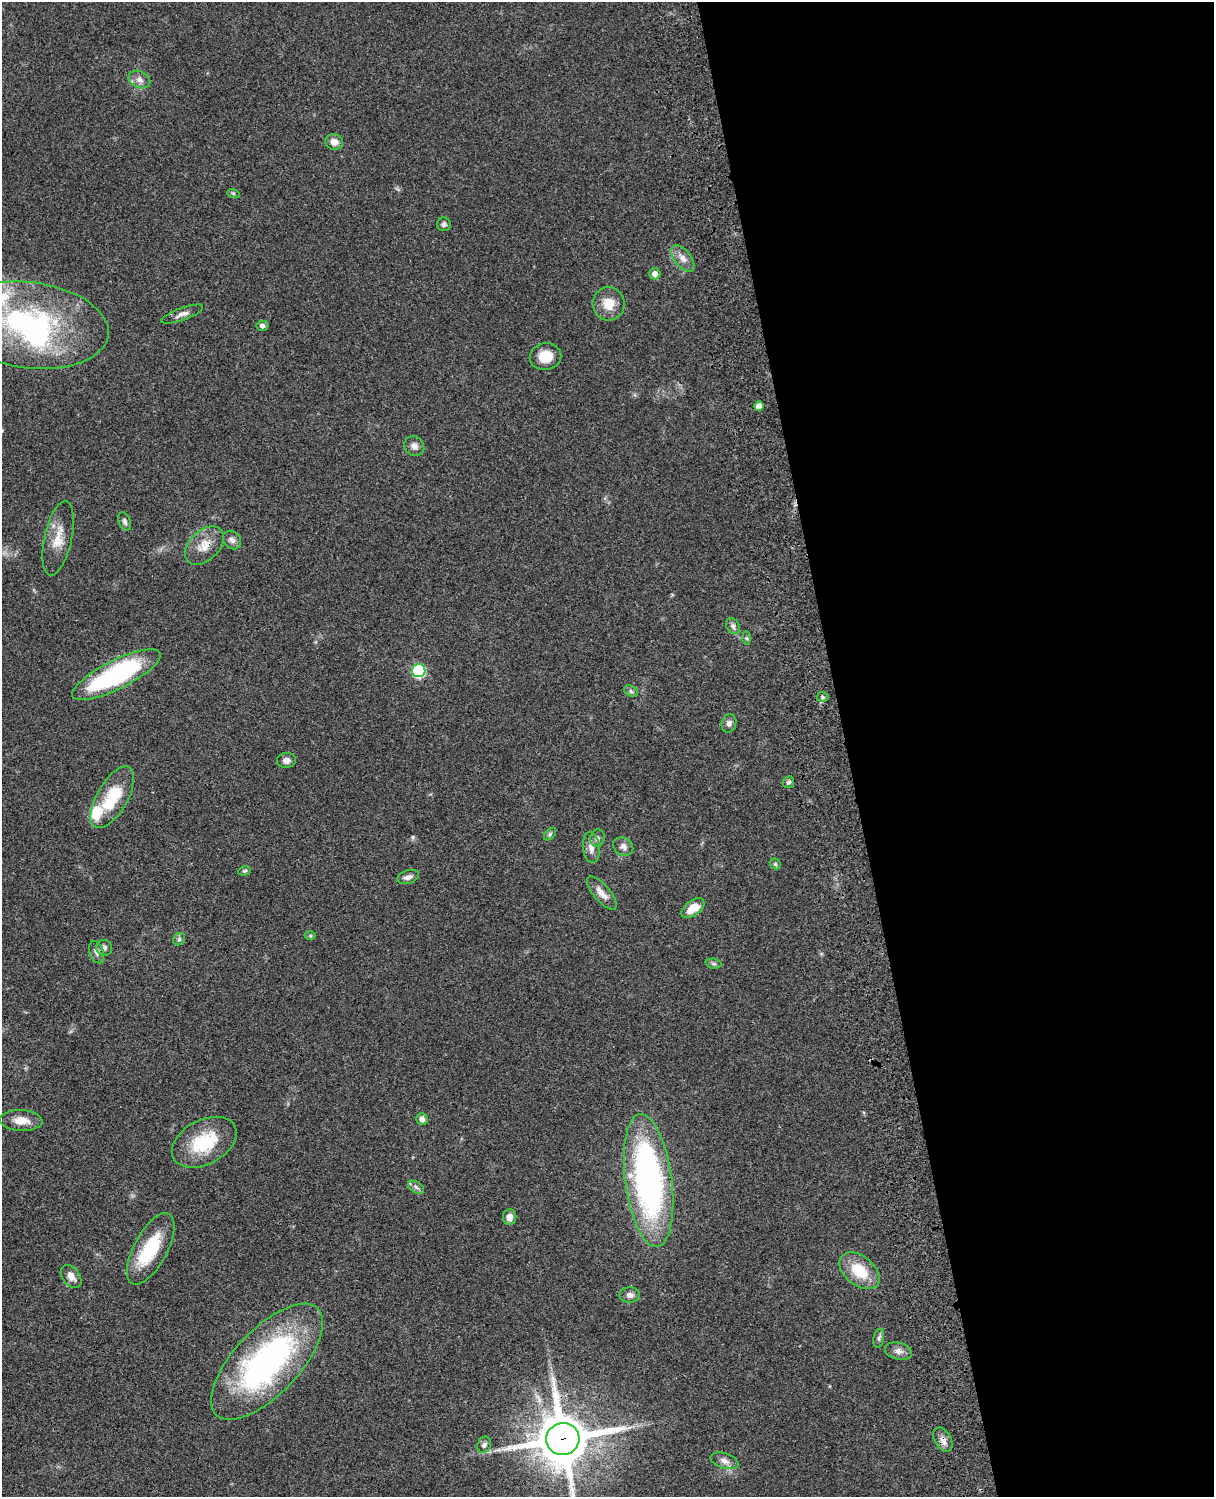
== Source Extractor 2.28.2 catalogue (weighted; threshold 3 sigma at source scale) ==
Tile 8 of 4 x 3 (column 4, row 2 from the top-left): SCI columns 3758-4969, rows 1773-3267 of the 5088 x 4927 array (HDU 1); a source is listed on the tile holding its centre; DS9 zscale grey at full resolution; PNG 1216 x 1499 px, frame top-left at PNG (2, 2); each listed source drawn as its Kron ellipse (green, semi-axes under 4 px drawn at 4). Shown black and unused: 30% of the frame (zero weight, under 3 of 4 exposures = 6% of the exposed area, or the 3 px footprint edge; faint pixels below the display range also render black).
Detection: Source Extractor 2.28.2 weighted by HDU 2 'WHT'; one run over the whole footprint, this tile lists its part. Background 0.0795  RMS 0.0058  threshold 0.0262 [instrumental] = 3 sigma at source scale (4.5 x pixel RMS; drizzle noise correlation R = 1.50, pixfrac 1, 0.05/0.05 arcsec/px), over >= 5 px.
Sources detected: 63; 2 inside a brighter object's white glare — neither listed nor drawn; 3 inside a brighter listed object's ellipse — not listed separately; the other 58 listed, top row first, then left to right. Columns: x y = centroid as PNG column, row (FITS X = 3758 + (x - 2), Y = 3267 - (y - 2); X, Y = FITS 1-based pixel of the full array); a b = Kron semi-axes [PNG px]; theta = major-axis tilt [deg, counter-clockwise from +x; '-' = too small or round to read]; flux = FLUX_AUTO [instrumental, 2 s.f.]
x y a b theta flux
139 80 11 8 -25 3.3
334 142 9 7 -16 4.1
233 193 6 4 -18 0.77
444 224 7 6 - 1.5
683 258 15 8 -52 4.2
655 274 6 5 - 3.1
609 304 17 16 - 9.3
182 314 22 6 20 3.3
30 325 79 43 -7 120
262 326 6 5 - 1.7
545 357 16 13 11 9.4
759 406 5 4 - 4.2
414 446 10 9 - 3
125 521 10 6 -69 1.7
58 538 38 13 78 12
232 540 10 8 -46 2.4
204 546 23 15 44 9.2
733 626 8 6 -62 1.8
747 638 6 4 -89 1
419 671 6 6 - 68
116 675 49 14 27 86
631 691 7 5 -31 1.3
822 697 6 5 - 1
729 723 9 7 74 2.1
286 760 9 7 5 2.7
789 782 6 5 - 1.2
112 797 34 15 60 25
550 834 7 4 46 1.1
597 838 9 7 73 1.9
623 846 10 8 -35 2.9
591 847 15 8 -83 4.1
775 864 6 5 - 0.82
244 871 6 4 12 0.86
408 877 11 6 17 2.5
602 893 21 8 -49 5
693 908 13 7 37 8.6
310 935 5 3 - 0.66
179 939 6 5 - 1
104 948 8 8 - 1.8
97 952 11 7 -71 2.2
714 964 8 5 -5 1.2
422 1119 6 5 - 2.6
21 1120 21 10 -3 7.3
204 1142 35 22 28 28
649 1181 67 23 -82 170
416 1187 9 5 -31 1.8
510 1217 8 6 83 3.7
151 1249 39 16 62 28
859 1271 23 14 -39 18
71 1276 13 8 -52 4.4
630 1295 10 7 2 2.5
879 1338 10 5 78 1.5
898 1351 14 8 -14 3.3
267 1362 74 32 47 140
563 1439 16 16 - 3100
943 1440 13 8 -59 3.8
484 1445 8 6 66 2
724 1461 14 7 -18 3.3
Overlapping masked pixels (flux is a lower limit): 4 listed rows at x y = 204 546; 267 1362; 563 1439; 943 1440
Isophote crosses this tile's border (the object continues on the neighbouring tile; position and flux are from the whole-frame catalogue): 1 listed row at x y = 563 1439